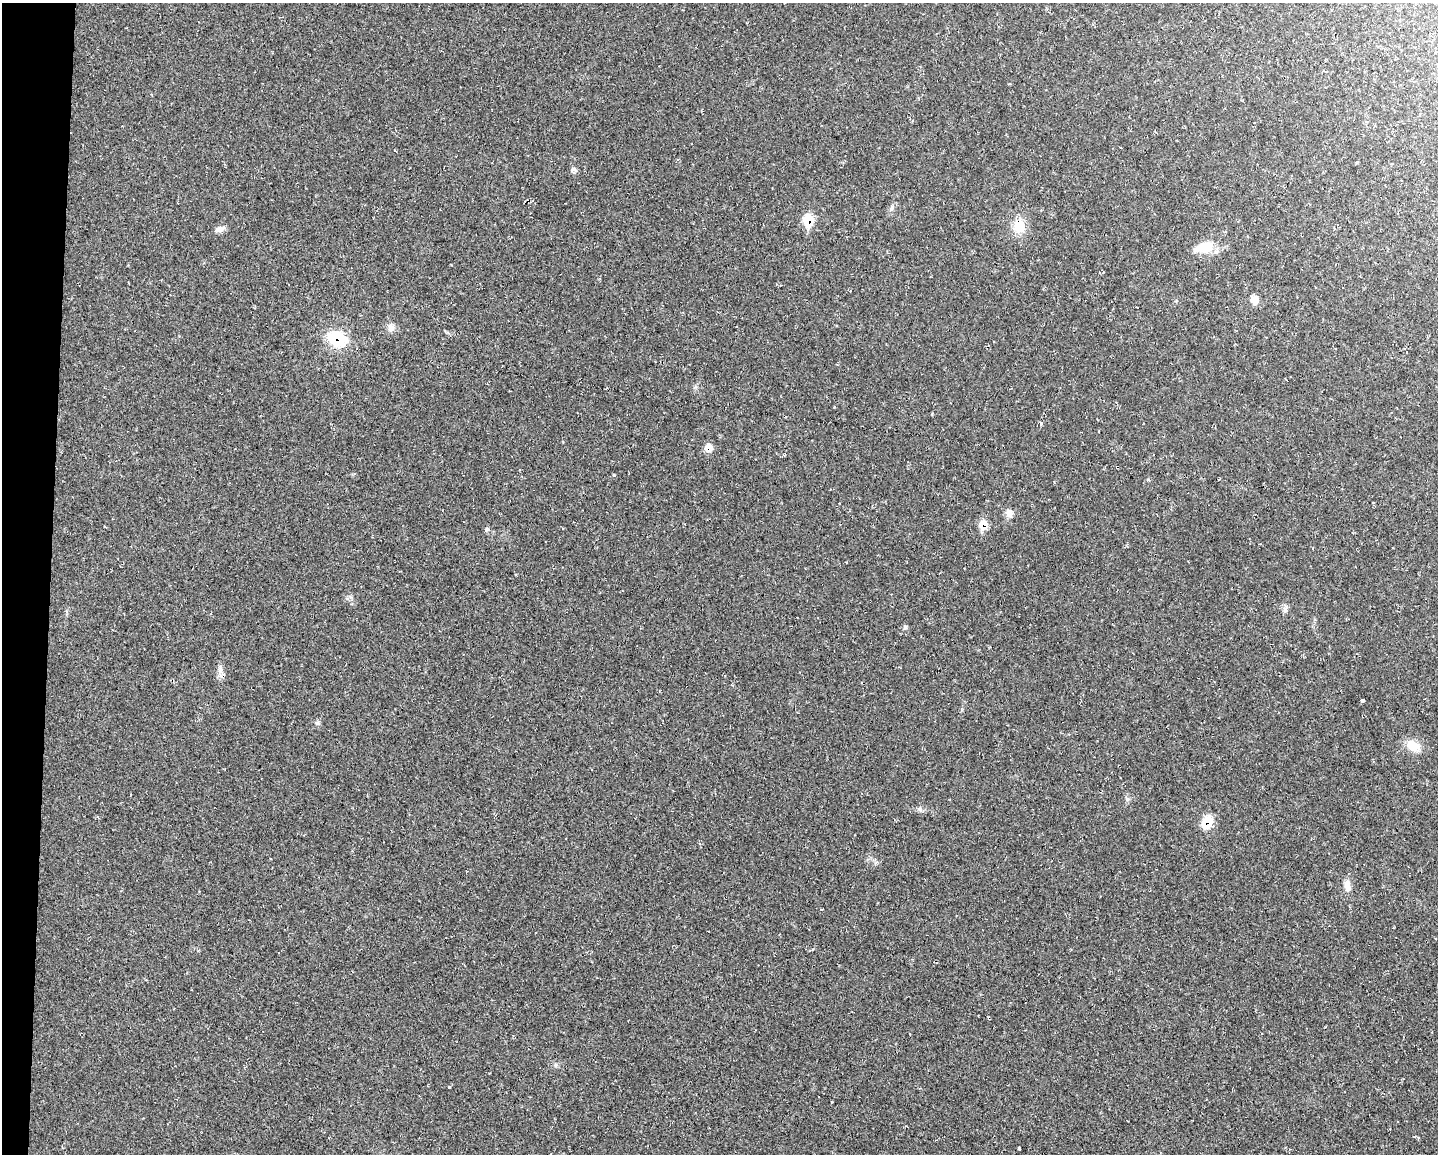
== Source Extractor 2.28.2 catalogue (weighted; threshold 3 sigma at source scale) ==
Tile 7 of 3 x 4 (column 1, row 3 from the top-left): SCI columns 219-1654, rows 1153-2304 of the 4631 x 4609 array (HDU 1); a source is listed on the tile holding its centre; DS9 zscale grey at full resolution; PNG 1440 x 1156 px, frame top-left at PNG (2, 3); no overlay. Shown black and unused: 3% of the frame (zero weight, under 2 of 3 exposures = <1% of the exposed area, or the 3 px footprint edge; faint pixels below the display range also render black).
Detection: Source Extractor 2.28.2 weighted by HDU 2 'WHT'; one run over the whole footprint, this tile lists its part. Background 0.0251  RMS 0.0063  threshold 0.0285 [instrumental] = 3 sigma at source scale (4.5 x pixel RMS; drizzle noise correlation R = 1.50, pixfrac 1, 0.05/0.05 arcsec/px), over >= 5 px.
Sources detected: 28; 1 inside a brighter listed object's ellipse — not listed separately; the other 27 listed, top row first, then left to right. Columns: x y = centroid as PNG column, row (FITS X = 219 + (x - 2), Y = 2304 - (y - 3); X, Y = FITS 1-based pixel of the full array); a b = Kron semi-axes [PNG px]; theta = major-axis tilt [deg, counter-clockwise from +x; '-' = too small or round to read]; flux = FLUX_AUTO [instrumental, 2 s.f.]
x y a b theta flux
573 169 9 5 -4 1.6
891 208 10 4 79 1.5
808 220 9 7 77 25
1019 226 17 14 82 13
220 229 13 7 15 3.2
1206 247 23 14 16 14
1254 300 8 7 - 6.5
391 328 11 10 - 3.6
337 338 19 13 -18 32
1041 424 4 3 - 0.84
708 448 8 8 - 6.9
1009 513 13 9 -64 3.8
983 525 9 7 75 12
487 529 7 5 22 1.3
1285 609 12 6 82 2.4
905 627 6 6 - 1.1
220 670 10 6 83 3
1363 701 4 3 - 3.5
317 723 8 7 - 1.5
1413 746 19 12 -36 9.6
1127 799 7 4 -45 1.2
920 809 8 6 -41 1.8
1207 822 14 11 65 12
1347 886 17 8 -81 5
556 1065 6 4 90 1.1
449 1087 3 3 - 0.56
1019 1149 3 3 - 2.3
Overlapping masked pixels (flux is a lower limit): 6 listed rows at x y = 808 220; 1019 226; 337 338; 708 448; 983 525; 1207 822
Unlisted compact peaks at least as high as the median listed source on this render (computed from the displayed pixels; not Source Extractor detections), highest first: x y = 614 475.